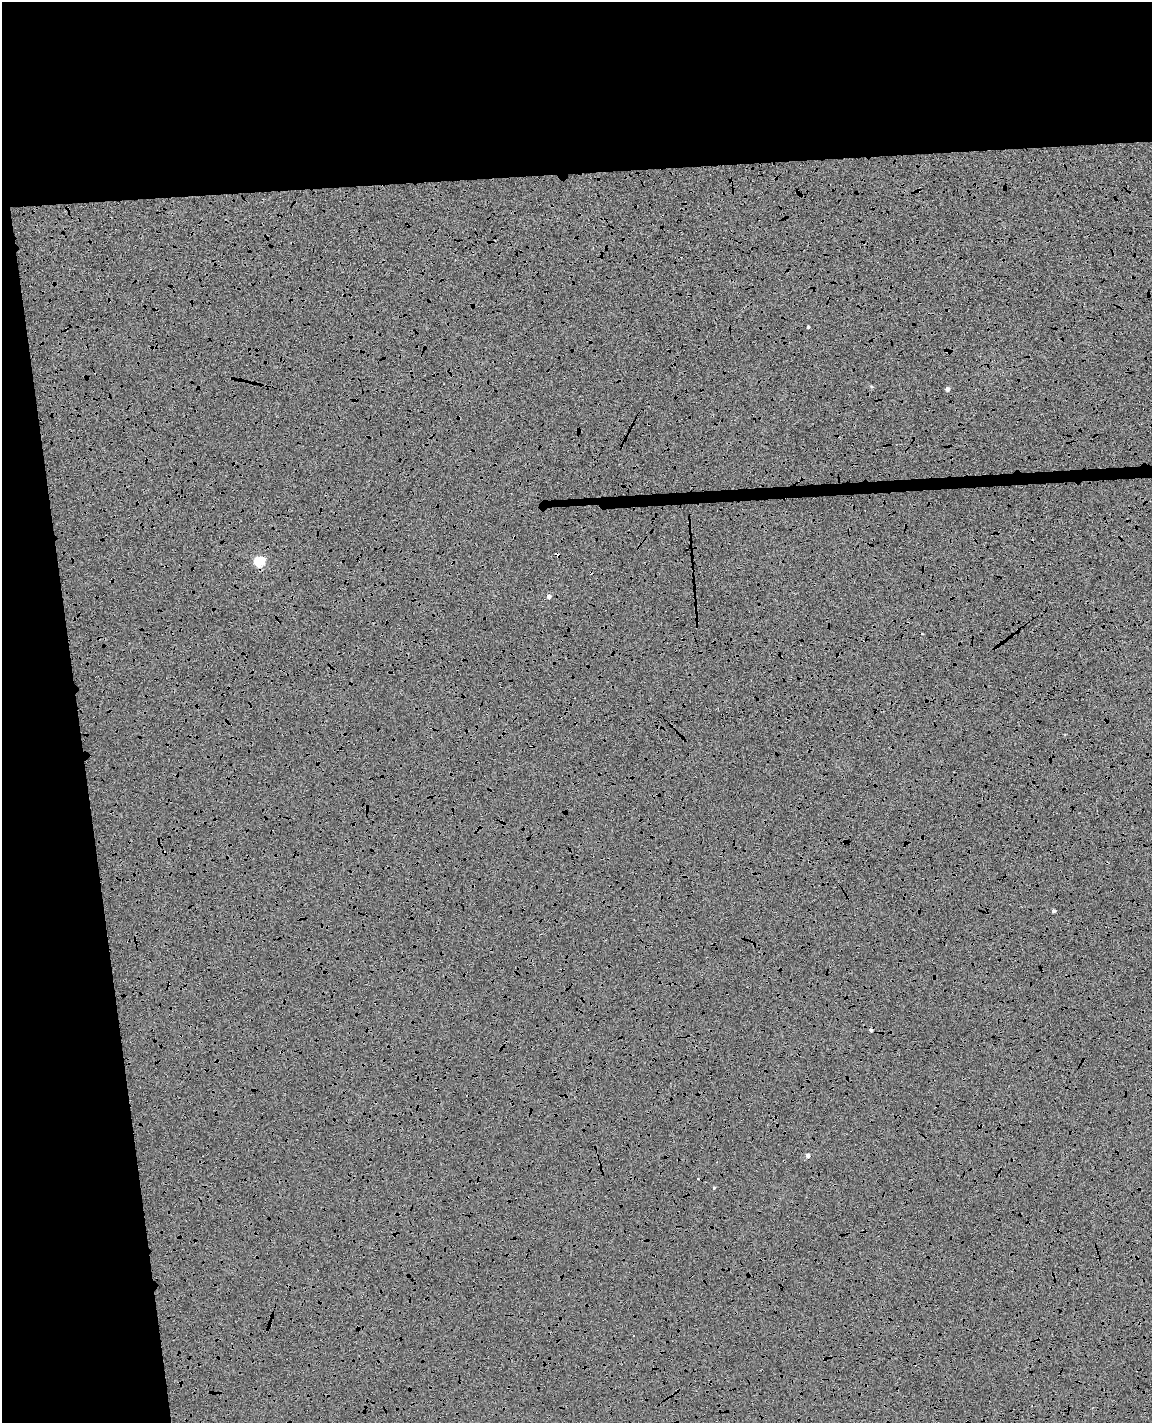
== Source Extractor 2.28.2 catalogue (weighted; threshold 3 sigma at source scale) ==
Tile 1 of 4 x 3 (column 1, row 1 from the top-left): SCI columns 57-1206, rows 2980-4400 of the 4714 x 4645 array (HDU 1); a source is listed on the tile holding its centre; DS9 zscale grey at full resolution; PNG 1154 x 1425 px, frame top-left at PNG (2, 2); no overlay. Shown black and unused: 21% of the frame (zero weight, under 4 of 8 exposures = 6% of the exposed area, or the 3 px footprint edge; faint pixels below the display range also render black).
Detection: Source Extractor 2.28.2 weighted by HDU 2 'WHT'; one run over the whole footprint, this tile lists its part. Background 0.00602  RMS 0.0054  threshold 0.022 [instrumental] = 3 sigma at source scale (4.09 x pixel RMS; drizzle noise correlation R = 1.36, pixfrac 0.8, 0.05/0.05 arcsec/px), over >= 5 px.
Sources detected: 12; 4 cosmic-ray / hot-pixel residue — not listed; the other 8 listed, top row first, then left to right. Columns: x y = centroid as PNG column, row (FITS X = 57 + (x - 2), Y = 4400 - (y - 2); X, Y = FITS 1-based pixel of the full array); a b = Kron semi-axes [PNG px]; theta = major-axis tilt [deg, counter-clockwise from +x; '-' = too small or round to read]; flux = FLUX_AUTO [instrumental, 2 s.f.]
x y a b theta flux
808 327 3 3 - 0.64
947 389 5 4 - 1.4
557 554 5 3 - 2.7
260 561 5 5 - 31
549 596 5 4 - 1.5
1054 911 3 3 - 1.1
808 1155 4 4 - 1.5
714 1188 4 3 - 0.53
Overlapping masked pixels (flux is a lower limit): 1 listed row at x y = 557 554